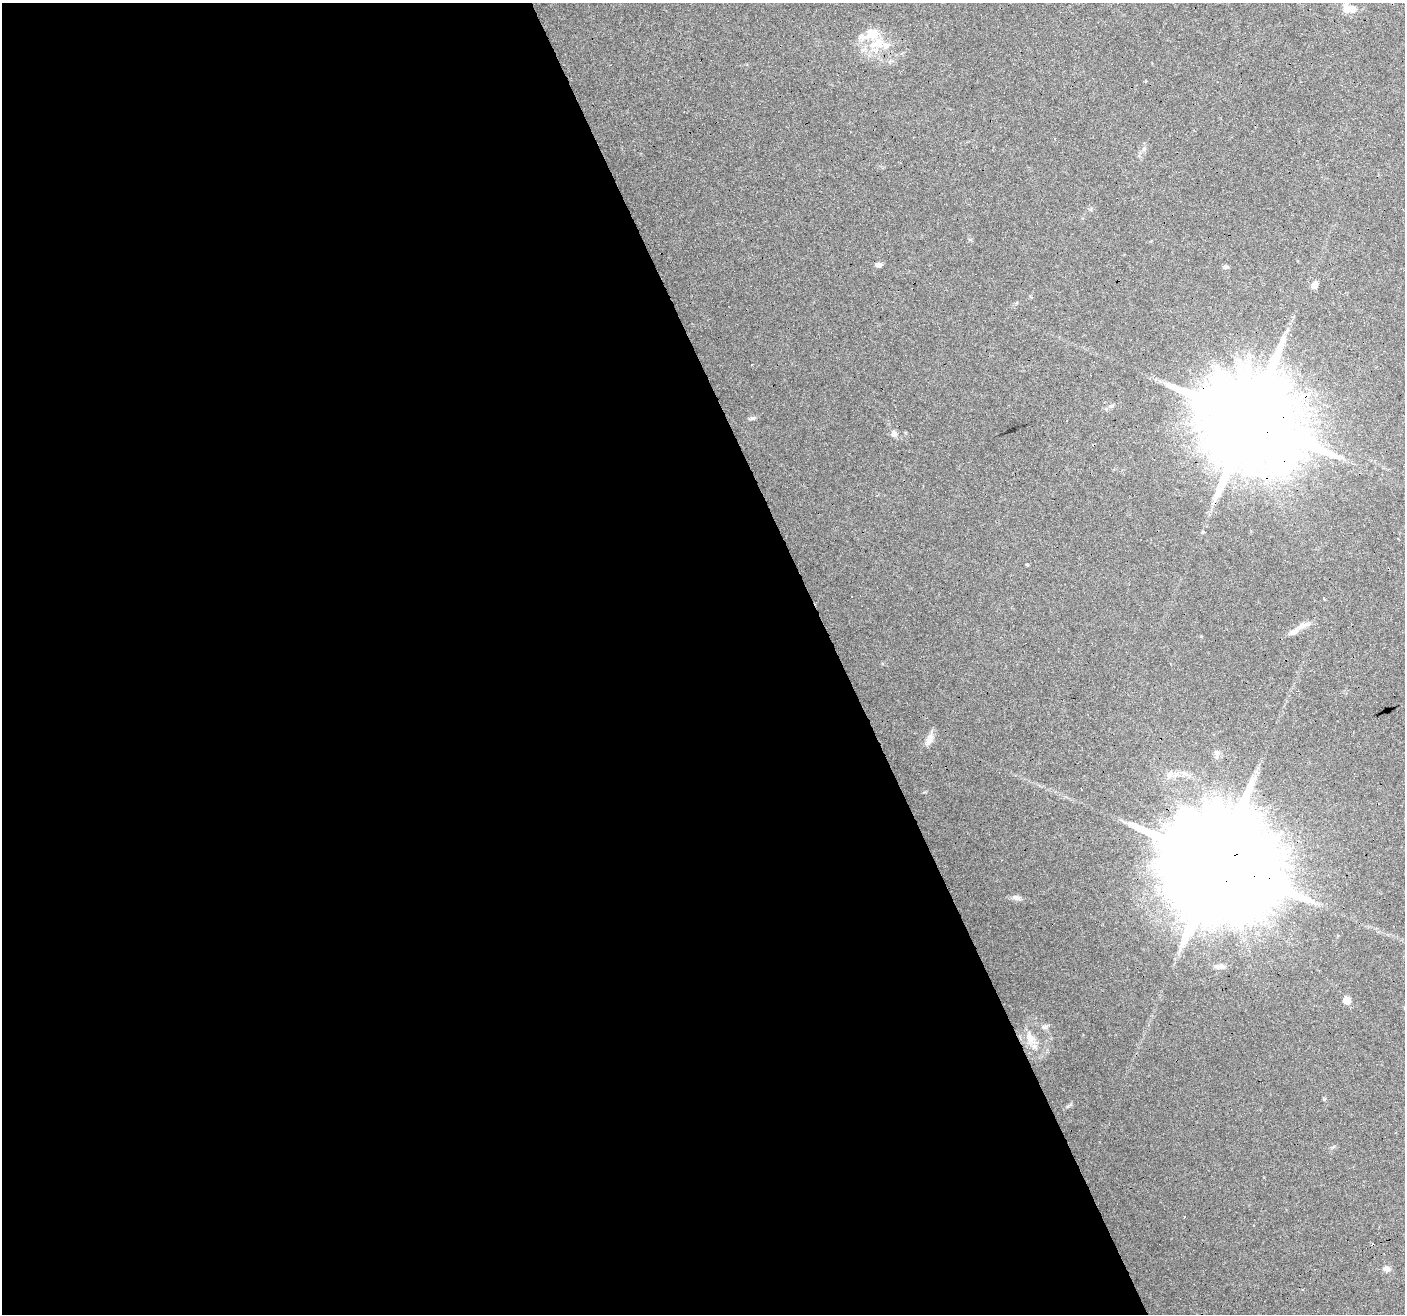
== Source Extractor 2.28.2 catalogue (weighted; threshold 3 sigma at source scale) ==
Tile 9 of 4 x 4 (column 1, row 3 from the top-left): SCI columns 1-1403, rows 1394-2705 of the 5611 x 5467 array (HDU 1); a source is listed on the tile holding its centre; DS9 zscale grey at full resolution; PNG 1407 x 1316 px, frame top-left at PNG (2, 3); no overlay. Shown black and unused: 60% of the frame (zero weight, under 4 of 8 exposures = <1% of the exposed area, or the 3 px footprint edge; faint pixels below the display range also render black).
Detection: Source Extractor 2.28.2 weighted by HDU 2 'WHT'; one run over the whole footprint, this tile lists its part. Background 0.0498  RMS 0.0024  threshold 0.00977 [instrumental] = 3 sigma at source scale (4.09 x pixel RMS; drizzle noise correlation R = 1.36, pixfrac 0.8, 0.0396/0.0396 arcsec/px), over >= 5 px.
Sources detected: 35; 8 cosmic-ray / hot-pixel residue — not listed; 3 inside a brighter listed object's ellipse — not listed separately; the other 24 listed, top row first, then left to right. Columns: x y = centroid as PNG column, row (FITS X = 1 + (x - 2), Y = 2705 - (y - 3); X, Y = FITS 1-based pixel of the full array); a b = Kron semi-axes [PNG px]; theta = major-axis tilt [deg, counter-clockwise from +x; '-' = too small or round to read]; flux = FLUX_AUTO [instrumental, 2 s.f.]
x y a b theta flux
1349 8 19 11 -15 3
861 36 11 7 32 1.1
877 43 23 14 24 4.9
1145 81 3 3 - 0.49
1055 138 3 3 - 0.49
879 265 8 5 1 0.78
1226 267 7 5 4 0.48
1314 285 8 6 53 1.3
751 365 3 3 - 0.47
752 418 8 5 14 0.46
1249 419 28 23 9 5800
893 434 11 7 -64 0.88
1324 599 4 2 - 0.26
1303 625 20 6 19 1.5
930 739 17 8 67 1.6
1217 754 10 7 -69 0.84
1169 774 13 8 63 1.5
1218 862 34 26 17 8700
1016 898 13 7 -11 0.95
1218 966 14 6 -1 1.1
1347 1000 5 5 - 4.6
1044 1027 9 4 1 0.53
1030 1038 19 11 -67 2.8
1386 1269 10 7 -8 1
Overlapping masked pixels (flux is a lower limit): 2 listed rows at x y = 1249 419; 1218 862
Unlisted compact peaks at least as high as the median listed source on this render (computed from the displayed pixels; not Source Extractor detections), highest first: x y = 1324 1099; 1068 1106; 1027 564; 1091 209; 1112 406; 1201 636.